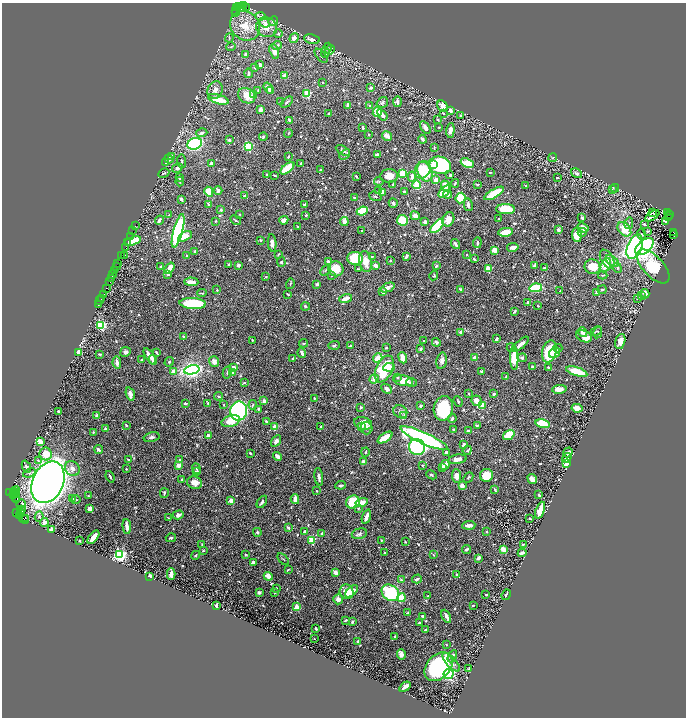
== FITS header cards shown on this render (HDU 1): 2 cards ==
NAXIS1  =                 1368
NAXIS2  =                 1431

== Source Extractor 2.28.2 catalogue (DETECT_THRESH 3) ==
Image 1368 x 1431 px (HDU 1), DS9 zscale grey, zoomed out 1/2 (1 PNG px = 2 x 2 image px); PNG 688 x 720 px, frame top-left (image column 1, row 1430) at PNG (2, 3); each listed source drawn as its Kron ellipse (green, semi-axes under 4 px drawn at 4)
Background 0.412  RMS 0.011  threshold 0.034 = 3 sigma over >= 5 px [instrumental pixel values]
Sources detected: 891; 56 cannot appear on this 1/2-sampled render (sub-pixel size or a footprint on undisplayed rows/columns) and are neither listed nor drawn; of the other 835, the 500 brightest by FLUX_AUTO listed and drawn (335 fainter detections omitted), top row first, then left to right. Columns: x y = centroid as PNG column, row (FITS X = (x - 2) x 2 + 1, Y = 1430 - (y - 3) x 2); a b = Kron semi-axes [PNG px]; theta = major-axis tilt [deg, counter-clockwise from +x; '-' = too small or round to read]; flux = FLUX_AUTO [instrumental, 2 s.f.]
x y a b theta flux
244 5 4 3 - 67
239 6 3 2 - 19
246 7 3 2 - 35
237 8 2 2 - 5
240 8 2 2 - 40
236 11 2 1 - 5.3
235 12 2 2 - 30
260 16 5 3 - 2.7
273 21 5 4 - 4.2
264 23 5 4 - 9.2
245 26 16 13 -43 47
266 27 11 9 -37 28
278 34 4 4 - 2.6
229 38 4 3 - 3.1
294 38 5 4 - 11
312 39 8 4 -10 9.4
277 45 5 3 - 5.1
231 47 5 3 - 2.3
327 48 6 3 63 3.2
330 50 5 3 - 3.3
274 51 8 4 -71 14
325 52 5 4 - 5.5
246 54 4 3 - 4.4
321 56 8 3 -49 3.5
260 65 2 2 - 12
254 68 3 3 - 2.5
248 73 5 3 - 5.9
284 76 2 2 - 19
322 82 2 2 - 2
268 88 6 3 -53 12
371 88 2 2 - 8.5
215 90 9 7 66 13
258 90 2 2 - 2.5
270 91 4 3 - 13
307 94 3 3 - 130
254 95 3 3 - 4.3
247 96 9 7 -33 30
218 99 11 4 -17 40
281 102 3 2 - 2.1
287 102 7 3 37 3.7
397 102 5 3 - 6.5
382 103 6 5 - 4.2
348 105 3 2 - 9.7
369 106 3 2 - 2.1
443 106 6 4 -62 18
260 110 3 3 - 11
451 111 4 3 - 10
377 112 5 4 - 35
329 113 3 2 - 3.5
443 113 4 3 - 2
382 115 6 3 -53 8.3
461 115 3 3 - 2.3
438 120 3 2 - 2.9
290 121 4 2 - 7.5
362 127 3 2 - 5.2
425 127 7 4 -57 10
439 127 3 2 - 1.9
450 130 7 4 86 10
202 133 5 4 - 7
288 133 4 2 - 2.1
369 134 3 3 - 1.9
387 136 5 3 - 14
263 137 4 3 - 3.2
422 139 4 3 - 6.8
229 140 4 3 - 4
195 144 7 5 21 570
248 147 3 3 - 250
434 148 3 2 - 2.2
343 150 7 3 -30 7
345 155 6 3 42 2.9
377 155 4 2 - 6.4
172 157 3 2 - 7.4
288 157 3 2 - 2.8
553 158 4 3 - 2.4
169 159 5 3 - 6.1
181 161 7 2 -85 2.7
165 163 3 2 - 3.4
211 163 3 2 - 12
467 163 7 4 -23 39
301 164 4 2 - 4.8
433 165 4 3 - 15
440 165 11 8 -14 240
177 168 5 4 - 7.8
287 168 8 4 39 79
320 170 2 2 - 3.3
423 170 9 7 58 77
425 172 10 7 -67 55
490 172 3 2 - 3.1
164 173 6 3 27 3.5
402 173 3 3 - 47
576 173 6 4 -33 7.7
267 175 3 2 - 3.2
275 175 3 2 - 2.7
450 175 3 2 - 5.2
389 176 9 7 3 24
412 176 5 3 - 12
356 177 3 2 - 3
557 177 3 2 - 2
179 178 3 3 - 4.1
436 180 4 3 - 17
180 181 5 3 - 2.2
379 181 5 4 - 3
455 183 4 2 - 3.2
477 184 3 2 - 2.6
393 185 3 3 - 3.5
417 185 4 3 - 55
445 186 5 4 - 27
526 186 3 3 - 2.7
615 188 4 3 - 2.2
612 190 4 3 - 2.1
218 191 4 3 - 11
379 191 4 3 - 2.9
445 191 7 4 45 41
209 192 5 4 - 45
383 192 3 2 - 31
405 192 4 2 - 6.6
494 193 11 4 31 100
448 194 4 2 - 13
245 196 3 3 - 3.7
375 196 6 3 -17 2.5
355 197 4 3 - 3.8
461 198 5 5 - 59
181 199 4 2 - 6.4
393 203 5 3 - 4.7
209 205 4 3 - 3.7
304 205 3 2 - 4.4
468 205 6 4 -79 6.7
506 209 9 5 -1 56
221 210 3 3 - 4.2
362 211 5 3 - 120
652 213 4 2 - 2.7
667 213 2 1 - 25
240 214 2 2 - 2.7
669 214 2 2 - 110
169 215 4 3 - 2.8
306 215 2 2 - 2.9
415 216 5 4 - 13
652 216 8 3 33 5.7
668 216 4 1 - 37
582 218 3 2 - 6.3
448 219 7 5 65 21
499 219 3 2 - 3.2
159 220 5 2 - 6.4
236 220 6 2 -32 3
284 220 5 3 - 15
402 220 5 5 - 48
215 221 2 2 - 2.6
344 221 4 2 - 47
665 221 2 2 - 4.2
425 222 3 3 - 8.3
629 223 6 3 78 3.3
644 224 3 2 - 4.6
135 226 3 1 - 7.8
298 226 2 2 - 3.1
437 226 9 4 47 220
583 228 6 3 -36 19
624 229 8 5 -50 39
133 230 4 1 - 5.6
558 230 3 2 - 8.6
178 231 17 4 75 530
362 231 2 2 - 3.3
647 231 2 2 - 2.8
505 232 7 3 8 46
582 232 4 2 - 2.2
673 232 2 1 - 10
641 234 5 3 - 3.5
577 235 7 5 -82 38
673 235 3 2 - 29
131 236 2 1 - 21
185 236 7 4 29 30
260 240 2 2 - 4
132 241 9 3 17 69
127 243 3 2 - 46
272 243 9 4 -84 9.9
477 243 5 2 - 4.4
455 244 5 2 - 7.1
126 247 3 2 - 17
513 247 6 3 11 9.6
635 247 13 7 68 420
644 247 11 6 40 460
494 250 3 2 - 87
195 251 4 3 - 3.8
278 254 3 2 - 3.1
467 255 2 2 - 2.3
122 256 3 2 - 42
124 256 2 1 - 5.3
186 256 3 2 - 1.9
406 256 4 2 - 5.1
372 257 4 3 - 2.4
355 258 8 6 -10 100
474 259 4 2 - 2.9
607 259 10 6 -60 19
390 260 3 2 - 2.1
328 261 2 2 - 7.9
366 261 10 6 -78 32
612 261 7 4 -37 8.5
281 262 5 4 - 3.9
118 264 4 2 - 37
229 265 2 2 - 4.8
238 265 2 2 - 21
376 265 4 3 - 9.5
535 265 4 2 - 3.3
606 265 7 4 65 30
161 266 3 2 - 3
436 266 4 2 - 4.1
653 266 21 10 -47 150
116 267 2 1 - 6.3
592 267 8 7 - 42
170 268 6 3 52 26
544 268 3 3 - 4
617 268 5 3 - 3.3
336 269 8 7 - 41
358 269 3 2 - 2
488 269 2 2 - 65
326 270 6 3 50 3.1
114 271 3 1 - 32
168 274 4 3 - 4.2
113 275 3 2 - 63
434 275 5 3 - 3.5
603 275 4 3 - 2
331 276 3 2 - 1.9
266 277 3 3 - 1.9
112 278 3 1 - 21
109 282 2 1 - 18
191 282 7 3 -2 20
290 284 5 2 - 2.2
317 284 3 3 - 6.1
107 288 2 2 - 20
388 288 7 3 24 15
536 288 6 3 8 88
461 289 3 2 - 8.5
217 290 3 3 - 2.3
602 290 4 3 - 4.1
560 291 2 2 - 2.1
383 292 3 3 - 7.7
597 292 3 2 - 11
202 293 5 2 - 3.1
103 294 3 2 - 14
288 294 3 2 - 3.3
645 294 5 3 - 12
642 295 4 3 - 2.1
346 298 6 2 16 23
638 298 2 2 - 4
101 299 2 1 - 24
100 301 2 1 - 5.6
527 302 3 2 - 4.5
98 304 2 1 - 9.3
193 304 13 5 -3 180
306 306 4 3 - 4.1
538 306 2 2 - 2.3
514 311 4 2 - 4
101 325 3 3 - 280
596 331 6 3 24 2.5
461 332 4 3 - 8
583 332 5 3 - 14
598 332 6 3 80 2.2
183 336 3 3 - 2.2
584 336 8 5 -26 29
496 339 4 3 - 6.9
252 340 3 2 - 2
423 341 2 2 - 3
620 341 8 5 74 17
436 342 4 3 - 5.2
304 343 4 3 - 1.9
521 344 10 3 42 16
334 345 5 3 - 3
350 346 2 2 - 3.7
386 347 2 2 - 4.2
511 348 4 2 - 2.7
558 348 4 4 - 3.6
421 349 3 2 - 5.2
79 352 4 3 - 18
125 352 5 4 - 7
156 352 4 2 - 2
549 352 11 7 75 120
302 353 5 2 - 5.9
554 353 6 5 - 20
99 354 3 2 - 2.3
150 356 9 3 -56 21
378 358 5 3 - 41
403 358 5 3 - 34
475 358 3 2 - 23
514 358 11 4 -88 60
522 358 4 4 - 6.2
292 359 3 2 - 2.4
142 360 3 2 - 3.2
153 360 5 3 - 9
214 361 5 5 - 11
441 361 8 5 77 8.7
169 362 5 3 - 2.6
117 363 6 3 -80 11
234 367 3 3 - 7.8
389 367 6 3 6 24
533 367 4 2 - 6.3
548 367 3 2 - 2.6
384 369 14 8 65 130
192 370 8 4 11 760
173 371 2 2 - 33
227 372 6 2 77 2.5
481 372 4 3 - 3
577 372 11 4 -18 65
233 373 3 3 - 13
506 377 3 2 - 3.5
397 378 3 3 - 3.7
374 379 5 3 - 15
403 381 10 5 -12 25
412 382 5 4 - 3.9
244 383 2 2 - 2.7
387 389 6 4 -43 7.8
559 389 7 4 8 19
130 394 7 3 -75 14
468 394 2 2 - 2.6
494 394 2 2 - 5.1
218 396 4 2 - 2.4
314 398 2 2 - 2.4
264 401 2 2 - 24
458 401 5 2 - 2.5
477 401 5 5 - 17
185 403 3 2 - 4.1
208 403 3 2 - 2.1
224 405 3 2 - 2
253 405 5 3 - 3.1
482 405 4 3 - 19
420 406 4 3 - 5.5
361 407 3 3 - 2.8
443 408 12 9 78 130
577 408 5 4 - 18
258 409 3 2 - 5.8
239 411 9 8 - 440
58 412 3 2 - 4.1
400 412 7 6 - 6.9
97 416 2 2 - 30
404 416 4 3 - 2.5
452 419 4 2 - 6.8
231 421 9 5 18 35
266 421 2 2 - 3.9
363 423 9 6 -16 30
543 423 7 4 -10 47
126 425 3 2 - 2.9
477 425 3 2 - 2.2
275 427 2 2 - 38
320 427 2 2 - 2.7
361 427 4 3 - 5.3
105 428 2 2 - 11
367 428 6 6 - 6.1
454 430 4 3 - 2.7
468 431 3 2 - 4.9
93 432 3 3 - 1.9
509 435 6 4 36 75
208 436 3 3 - 9.9
151 437 8 4 14 5.5
385 438 8 3 34 50
424 438 26 5 -25 590
276 441 6 4 58 7.5
40 442 3 3 - 33
464 445 4 3 - 10
417 447 8 7 - 270
98 450 5 4 - 3.7
467 450 5 3 - 3.6
365 452 4 2 - 2.4
568 452 5 3 - 4.7
250 453 3 2 - 3
446 453 4 3 - 9.5
46 454 6 6 - 31
278 456 5 3 - 13
567 458 5 3 - 4
128 459 3 2 - 2.6
457 459 9 4 8 16
180 460 4 3 - 6.1
38 461 4 3 - 2.7
363 462 4 3 - 5.3
567 464 4 3 - 23
179 465 3 2 - 25
422 465 2 2 - 3.1
445 465 5 3 - 24
26 467 6 4 -69 6.8
443 467 4 3 - 7
72 468 8 7 - 13
196 468 5 2 - 2.4
126 469 2 2 - 2.1
196 472 3 3 - 3.4
29 473 6 4 20 5.6
431 475 5 3 - 3.2
486 475 6 6 - 41
456 476 7 4 -84 14
110 477 6 2 -69 4.4
319 477 9 3 -82 8.3
468 477 6 3 47 2.8
532 479 5 3 - 17
181 480 3 2 - 2.6
48 482 22 15 65 2300
195 483 7 6 - 18
341 485 5 3 - 3.9
462 486 4 3 - 15
495 489 3 2 - 2.9
16 490 4 2 - 65
316 491 2 2 - 2.3
10 493 2 1 - 26
14 493 2 2 - 84
16 493 4 2 - 76
164 493 5 2 - 4
539 495 3 2 - 3.6
14 496 2 1 - 53
88 496 2 2 - 2.1
15 498 2 1 - 5.9
17 499 2 1 - 13
72 499 3 3 - 2.1
76 499 4 3 - 1.9
295 499 5 2 - 20
231 501 2 2 - 31
262 502 7 3 57 5.9
353 502 7 6 - 62
362 502 6 3 13 25
21 504 5 2 - 6.3
358 508 3 2 - 2.3
89 509 3 3 - 9.6
22 510 2 2 - 45
540 510 9 3 68 46
16 512 2 1 - 29
21 512 3 2 - 260
22 514 2 1 - 20
178 515 5 4 - 10
20 516 2 1 - 7.8
39 516 5 4 - 5.6
366 517 7 3 71 18
25 518 2 1 - 19
169 518 3 2 - 1.9
23 519 6 2 -43 24
530 519 3 2 - 4.1
44 522 4 3 - 14
469 525 6 3 4 11
127 526 7 3 -84 14
288 527 3 3 - 3.9
52 529 3 3 - 27
257 532 4 3 - 4.2
305 532 3 2 - 9.4
487 532 3 2 - 2.2
322 533 4 3 - 3.9
359 534 8 5 16 6.6
93 537 8 3 51 21
171 538 5 2 - 3.3
312 540 3 3 - 120
381 540 2 2 - 2.1
79 541 2 2 - 2.4
405 542 2 2 - 2.6
202 544 3 2 - 2.2
523 544 4 2 - 2.3
466 549 4 2 - 4.3
503 549 4 3 - 24
203 551 3 2 - 2
384 552 2 2 - 3.6
522 553 5 2 - 8.6
245 554 3 2 - 2.2
120 555 3 3 - 820
195 555 5 3 - 2.9
433 555 3 3 - 2.8
478 558 3 2 - 14
283 559 7 2 -46 2.4
253 563 4 2 - 13
288 570 3 1 - 2
335 572 4 3 - 14
171 574 6 3 89 18
457 575 4 3 - 2.3
150 576 3 2 - 18
268 576 4 3 - 28
417 579 5 3 - 4.8
401 580 4 3 - 3
276 588 2 2 - 2.3
352 591 8 3 43 29
259 592 3 3 - 5.4
275 592 3 3 - 3.3
347 592 7 6 - 20
390 593 9 7 -35 140
486 595 2 2 - 3
506 595 5 2 - 3.3
428 596 3 2 - 2.1
401 598 4 4 - 38
338 599 5 5 - 9.4
216 605 4 2 - 5.2
473 605 3 3 - 2.4
297 607 2 2 - 62
408 613 3 2 - 4.2
423 616 4 2 - 5.4
446 616 7 3 -63 9.6
345 620 3 2 - 2.8
352 622 3 2 - 4.2
419 622 2 2 - 2.8
316 628 3 2 - 4.6
425 630 3 2 - 2.9
395 636 2 2 - 3.7
314 639 2 2 - 2
358 641 4 2 - 5.4
446 644 3 2 - 2
401 654 5 4 - 7.4
452 656 6 3 64 11
451 662 12 5 -49 16
439 667 16 11 45 300
469 669 4 2 - 4
449 674 5 5 - 130
405 687 6 3 35 8.2
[335 fainter detections neither listed nor drawn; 56 sub-pixel or undisplayed-footprint detections neither listed nor drawn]